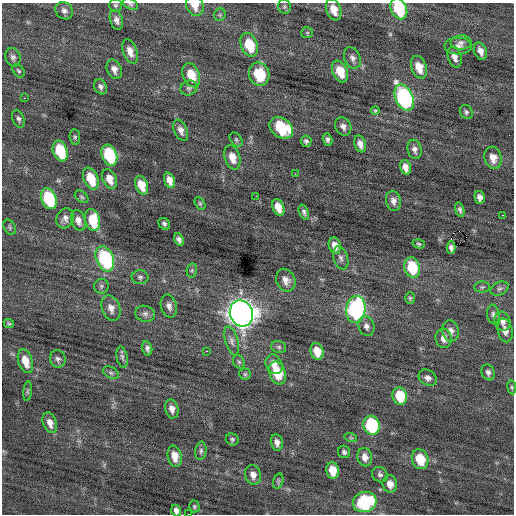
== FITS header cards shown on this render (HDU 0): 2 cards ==
NAXIS1  =                  512 / Axis length
NAXIS2  =                  512 / Axis length

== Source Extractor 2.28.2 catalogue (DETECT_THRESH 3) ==
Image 512 x 512 px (HDU 0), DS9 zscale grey, 1 PNG px = 1 image px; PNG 516 x 516 px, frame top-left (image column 1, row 512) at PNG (2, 3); each listed source drawn as its Kron ellipse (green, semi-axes under 4 px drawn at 4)
Background -0.0193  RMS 0.78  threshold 2.35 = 3 sigma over >= 5 px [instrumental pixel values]
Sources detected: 130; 1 with non-positive FLUX_AUTO (blend fragments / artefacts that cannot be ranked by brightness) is neither listed nor drawn; the other 129 listed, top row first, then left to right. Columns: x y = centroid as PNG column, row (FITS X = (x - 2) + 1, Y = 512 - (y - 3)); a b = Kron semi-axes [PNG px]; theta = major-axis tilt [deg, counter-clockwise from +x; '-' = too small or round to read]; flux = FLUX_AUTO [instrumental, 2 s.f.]
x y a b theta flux
131 4 8 5 -26 110
115 5 6 6 - 99
195 6 10 8 -63 500
284 7 7 6 - 100
399 9 11 8 -66 2500
334 10 11 7 -69 580
64 11 9 8 - 220
220 15 6 5 - 94
116 20 10 6 -71 230
307 33 6 5 - 84
461 42 10 7 1 220
249 45 12 8 -69 1600
458 46 13 8 -2 300
130 51 12 7 -69 410
480 51 9 6 -68 330
13 57 9 7 -72 200
455 57 11 6 -70 320
352 58 11 8 -65 230
419 67 12 7 -70 750
114 69 10 7 -68 310
19 71 7 5 -50 95
340 71 11 7 -67 1000
259 74 12 10 -70 1800
191 75 12 8 -69 1100
101 87 8 6 -64 170
189 88 8 7 - 150
25 98 3 2 - 89
404 98 14 8 -66 9300
375 111 4 3 - 67
466 112 7 6 - 130
18 119 9 5 -70 150
343 126 9 8 - 240
281 128 13 9 -36 2800
181 130 11 6 -66 270
75 137 8 5 -81 100
236 140 8 5 -50 100
327 140 6 4 -74 140
306 141 6 5 - 130
360 144 9 5 -71 310
414 149 10 7 -75 230
60 151 10 7 -71 2900
109 155 11 7 -69 3600
232 157 12 7 -72 600
493 158 11 8 -74 480
405 167 7 5 -74 380
295 174 2 2 - 120
91 179 11 7 -68 1400
109 179 10 6 -67 570
169 180 8 5 -71 410
142 185 9 6 -70 790
256 196 2 2 - 86
82 197 8 5 -40 100
480 197 7 5 -77 240
49 199 11 7 -68 3500
393 201 10 7 -78 270
200 203 7 4 -62 95
278 207 9 5 -68 620
460 210 7 4 -74 140
304 212 8 4 -70 150
503 215 3 2 - 280
65 218 10 8 64 280
78 220 10 7 -71 350
92 220 11 7 -76 1900
164 224 6 5 - 140
10 227 8 5 -63 110
179 240 7 4 -66 180
419 244 6 4 -17 87
335 246 8 6 -72 390
451 248 6 4 90 170
341 258 12 7 -71 200
105 259 13 8 -68 5300
412 268 10 7 -75 2000
192 270 7 5 79 99
140 277 8 7 - 150
286 280 12 9 -66 380
101 286 7 7 - 130
482 287 8 5 1 100
500 288 9 6 23 160
410 298 6 5 - 80
169 306 11 8 -74 290
111 308 13 9 -71 400
356 310 14 9 80 8100
241 313 13 11 -66 55000
145 314 10 8 -15 210
493 314 9 6 -84 170
502 321 10 8 -74 260
9 324 5 3 - 74
366 326 10 8 -75 230
505 330 12 7 -79 370
451 331 11 8 -81 330
444 338 10 8 -77 340
232 341 15 6 -75 250
279 347 7 5 -15 130
147 348 7 5 -76 160
207 351 3 2 - 410
317 351 8 6 -75 800
122 357 11 5 -78 140
58 359 8 7 - 180
25 361 12 7 -72 720
239 362 7 5 -61 100
274 364 10 8 -62 450
488 372 8 6 -69 190
111 373 8 5 -30 130
277 373 12 8 -70 1500
245 374 5 5 - 91
428 378 9 7 -35 230
512 387 7 3 -82 77
28 391 9 4 85 78
400 396 8 7 - 1700
172 409 9 6 -76 310
50 423 11 6 -70 390
372 425 9 8 - 4500
351 438 6 4 -18 72
232 439 6 6 - 110
277 442 8 6 -78 240
201 451 9 5 83 140
344 452 6 6 - 130
175 456 11 7 -79 550
365 457 9 7 -79 370
420 459 10 8 -72 1300
333 470 8 6 -76 930
253 475 10 8 -74 350
380 475 8 7 - 160
278 481 8 5 75 98
390 484 9 7 -77 440
365 502 12 10 17 4300
194 506 6 5 - 84
176 511 6 5 - 210
189 514 2 2 - 860
At the frame edge (FLAGS 8, measured only in part): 5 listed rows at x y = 131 4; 195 6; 399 9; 176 511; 189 514
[1 non-positive-flux detection neither listed nor drawn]